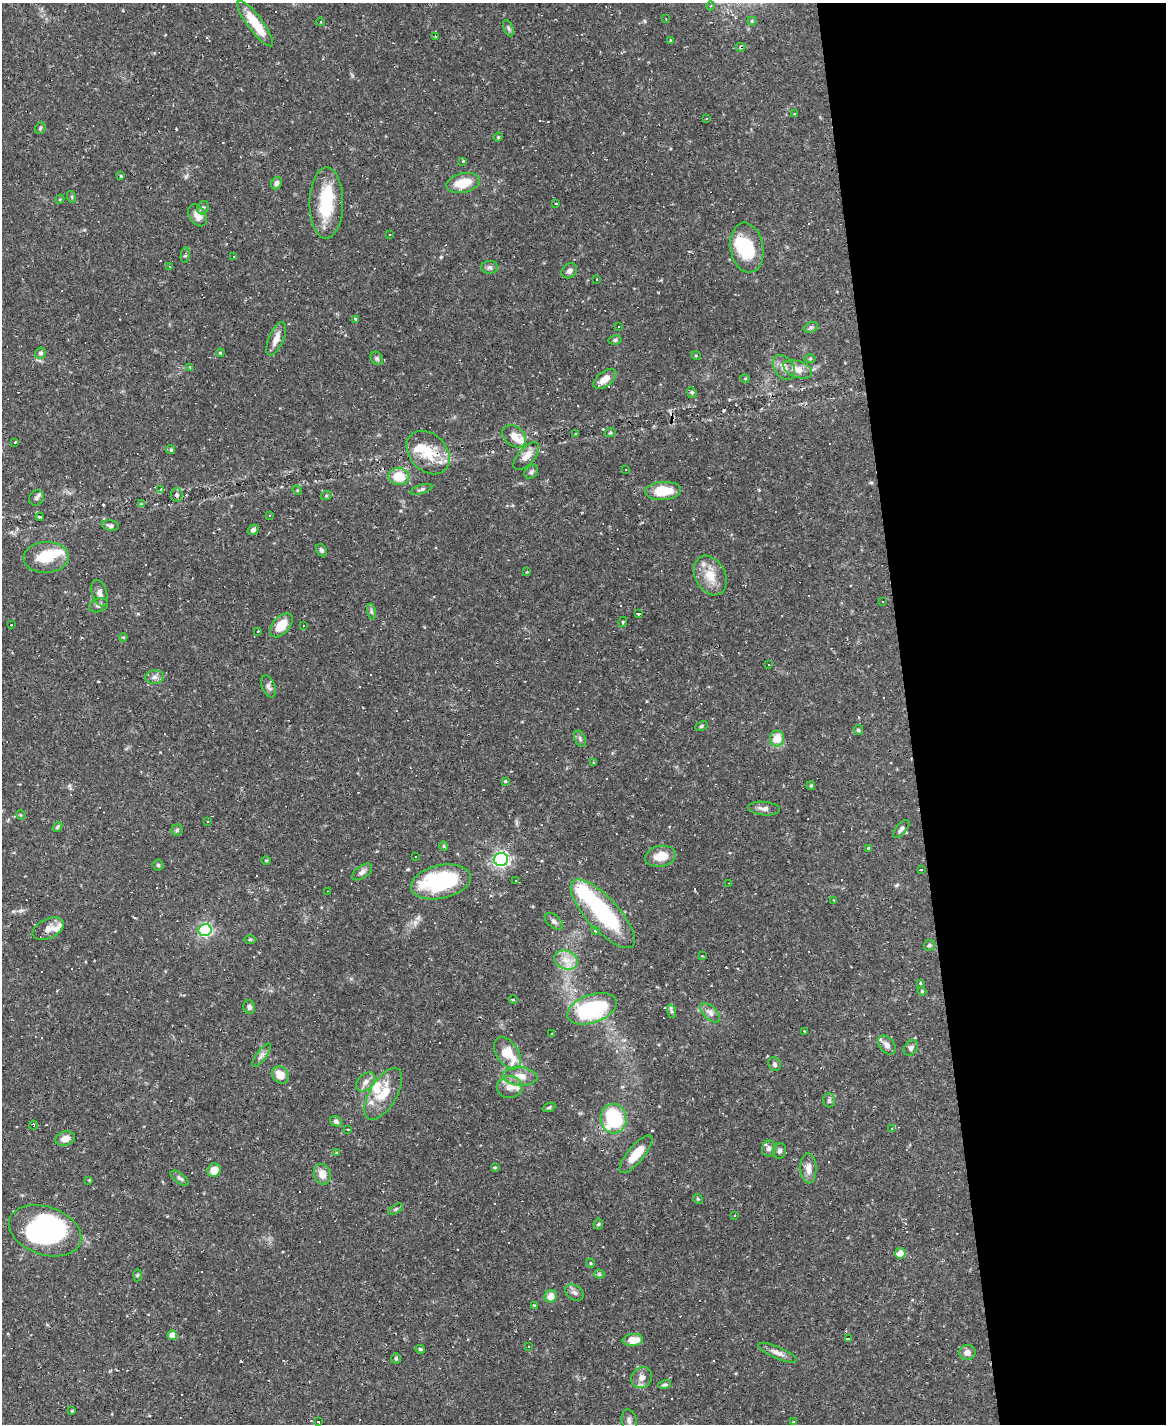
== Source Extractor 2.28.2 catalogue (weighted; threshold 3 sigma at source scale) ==
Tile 8 of 4 x 3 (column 4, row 2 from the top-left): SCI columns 3492-4655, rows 1660-3081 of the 4655 x 4634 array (HDU 1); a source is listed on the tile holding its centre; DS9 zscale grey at full resolution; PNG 1168 x 1426 px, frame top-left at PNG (2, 3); each listed source drawn as its Kron ellipse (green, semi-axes under 4 px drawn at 4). Shown black and unused: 22% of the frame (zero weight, under 2 of 3 exposures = <1% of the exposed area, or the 3 px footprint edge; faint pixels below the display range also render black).
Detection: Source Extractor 2.28.2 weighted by HDU 2 'WHT'; one run over the whole footprint, this tile lists its part. Background 0.12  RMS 0.0033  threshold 0.0147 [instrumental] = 3 sigma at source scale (4.5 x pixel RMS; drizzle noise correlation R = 1.50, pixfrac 1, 0.05/0.05 arcsec/px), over >= 5 px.
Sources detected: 270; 7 inside a brighter object's white glare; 70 cosmic-ray / hot-pixel residue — neither listed nor drawn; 7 inside a brighter listed object's ellipse — not listed separately; the other 186 listed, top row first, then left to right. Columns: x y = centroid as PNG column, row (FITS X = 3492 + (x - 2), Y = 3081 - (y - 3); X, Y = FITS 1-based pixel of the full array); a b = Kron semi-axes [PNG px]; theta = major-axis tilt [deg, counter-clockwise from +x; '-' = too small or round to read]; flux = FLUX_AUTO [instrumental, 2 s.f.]
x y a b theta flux
711 6 4 4 - 0.4
666 19 2 2 - 0.21
752 21 4 4 - 0.5
321 22 4 3 - 0.25
255 24 28 7 -53 9
508 28 8 4 -67 0.67
435 37 2 2 - 0.29
670 41 4 3 - 0.33
741 47 5 4 - 0.54
795 114 4 4 - 0.3
706 118 3 3 - 1.5
40 128 6 5 - 0.49
498 137 5 4 - 0.34
463 161 4 3 - 35
121 176 4 3 - 0.32
276 183 6 5 - 0.9
463 183 17 9 13 7.4
72 197 6 4 -72 0.38
60 199 5 3 - 0.32
326 203 36 17 90 16
556 203 3 2 - 0.27
203 208 7 5 66 0.7
198 215 12 8 -57 2.8
389 235 3 2 - 0.22
747 248 25 16 -81 15
185 255 8 4 79 0.56
234 257 3 2 - 0.46
170 266 3 2 - 0.29
489 267 8 6 0 0.9
569 271 8 7 - 1.4
597 279 2 2 - 0.31
355 320 3 3 - 0.75
618 326 3 3 - 4.7
811 327 7 5 18 0.67
276 339 18 7 67 2.8
615 340 6 4 10 0.62
41 353 6 5 - 0.68
220 353 4 3 - 0.36
696 356 5 3 - 0.32
377 358 7 5 -54 0.74
810 358 5 4 - 0.37
190 367 3 3 - 0.27
784 367 14 9 -54 2.4
798 369 15 8 -21 3.5
745 378 5 3 - 0.28
605 379 13 7 38 3.6
692 392 5 4 - 0.52
610 433 6 3 19 0.37
576 434 3 2 - 0.26
514 436 13 9 -40 3.2
15 442 3 3 - 2
171 450 4 4 - 0.6
428 453 24 18 -46 9.7
526 456 17 8 48 3.1
626 470 3 2 - 0.63
531 472 8 6 46 0.79
399 476 10 8 -11 8.4
161 489 4 3 - 4.7
421 489 11 4 17 0.78
297 490 5 4 - 0.3
663 491 18 9 3 8.6
177 495 7 6 - 1.1
326 496 5 3 - 0.42
36 498 8 7 - 0.93
141 504 4 4 - 0.37
270 515 2 2 - 0.22
39 517 4 3 - 0.43
111 526 8 5 -9 0.95
253 530 5 5 - 0.93
321 550 6 5 - 0.8
46 557 22 15 2 9.6
527 572 3 3 - 0.32
710 575 21 15 -63 6.1
100 593 14 7 -72 1.7
882 601 2 2 - 0.24
98 605 10 6 19 1
371 612 8 4 -80 0.64
639 613 3 3 - 14
623 622 5 3 - 0.59
11 625 3 3 - 0.97
281 625 14 8 48 6.3
303 625 3 2 - 0.33
258 631 3 2 - 0.49
123 637 4 3 - 0.31
769 664 3 2 - 0.33
154 677 9 7 1 1.3
268 686 11 6 -69 1.2
701 726 6 4 28 0.5
858 730 5 4 - 0.45
777 738 8 7 - 4.8
580 739 8 5 -66 0.8
593 762 4 3 - 0.27
505 781 3 3 - 0.32
811 786 4 4 - 0.39
764 808 16 6 -5 1.7
21 815 5 4 - 0.4
207 821 2 2 - 0.21
57 827 5 4 - 0.52
901 829 11 5 50 1
177 830 5 5 - 0.56
444 846 4 4 - 0.38
868 848 3 3 - 0.68
416 856 3 2 - 0.32
661 856 16 10 11 5.5
501 859 7 6 - 99
266 860 5 3 - 0.28
158 865 5 5 - 0.5
921 870 4 3 - 5.5
362 872 11 6 36 1.3
516 880 3 3 - 0.71
441 882 30 16 12 33
729 883 2 2 - 0.2
328 891 3 2 - 0.22
834 900 3 2 - 0.27
603 914 44 16 -48 32
554 921 10 6 -39 1.1
48 929 17 9 26 2.5
205 930 6 6 - 70
596 931 4 3 - 2
250 939 6 4 1 0.4
929 945 5 5 - 0.6
702 956 3 3 - 0.73
566 960 12 9 -20 3.4
920 983 4 3 - 0.36
922 991 4 4 - 0.34
513 999 4 3 - 0.38
249 1007 6 6 - 0.85
592 1009 26 14 19 28
671 1011 7 4 -71 0.63
710 1013 12 6 -44 1.6
805 1031 3 2 - 0.4
552 1034 4 2 - 0.25
887 1045 11 7 -51 1.8
911 1048 8 6 52 0.89
508 1053 18 11 -56 9
262 1055 14 5 53 1.3
775 1064 7 6 - 0.75
280 1075 9 7 -47 3.9
520 1076 17 9 -5 4.1
366 1082 11 7 43 1.9
509 1087 12 11 - 3
383 1094 29 13 59 8.5
829 1100 7 6 - 0.77
549 1107 6 3 24 0.41
614 1119 15 13 -80 24
336 1121 6 5 - 0.98
33 1125 4 2 - 0.65
348 1129 3 3 - 7.6
891 1129 4 3 - 0.39
65 1138 10 7 16 2.5
769 1148 8 6 81 1
780 1151 7 6 - 0.82
336 1153 3 3 - 0.29
636 1154 24 8 50 7.9
495 1167 3 3 - 0.42
808 1168 15 8 -89 2.6
214 1170 7 6 - 4.1
322 1174 10 8 -72 3.1
179 1178 10 5 -36 0.85
89 1180 3 3 - 0.24
698 1199 5 4 - 0.39
395 1209 8 4 34 0.55
734 1216 3 2 - 0.3
598 1224 5 5 - 0.46
45 1231 37 24 -19 45
900 1253 5 5 - 4.5
590 1263 4 3 - 0.26
599 1274 5 4 - 0.65
137 1275 6 4 88 0.47
574 1292 10 7 -32 1.2
551 1296 6 6 - 2.7
534 1305 3 2 - 0.25
172 1335 5 4 - 3.8
848 1339 3 3 - 3.6
633 1340 10 6 4 4.4
529 1347 3 3 - 1.1
420 1349 5 4 - 0.48
778 1353 21 5 -23 2
967 1353 8 7 - 1.8
396 1358 5 4 - 0.44
642 1378 11 9 48 2.1
665 1385 6 4 15 0.65
72 1411 3 3 - 0.32
318 1421 3 2 - 0.22
629 1421 11 7 -79 1.5
794 1421 3 2 - 0.28
Overlapping masked pixels (flux is a lower limit): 5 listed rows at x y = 741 47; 428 453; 663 491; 177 495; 33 1125